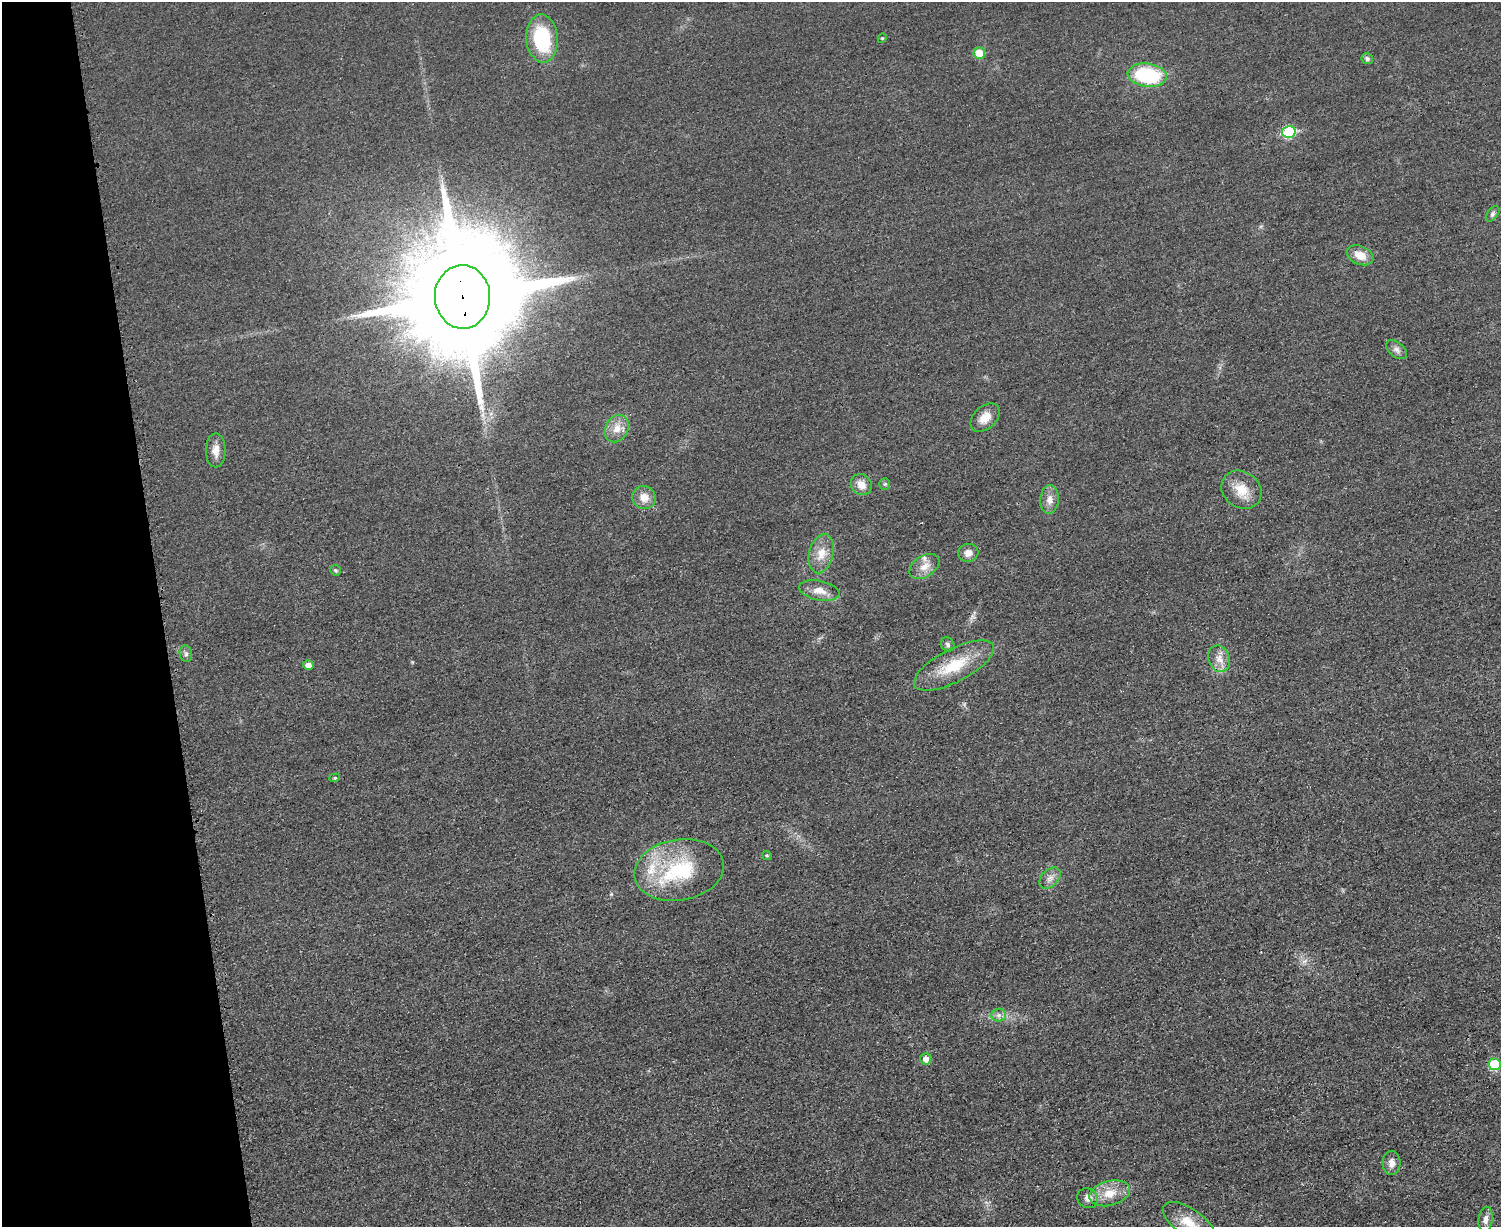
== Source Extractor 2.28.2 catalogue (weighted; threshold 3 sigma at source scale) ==
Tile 4 of 3 x 4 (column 1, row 2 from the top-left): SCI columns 152-1650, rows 2468-3692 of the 4919 x 4934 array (HDU 1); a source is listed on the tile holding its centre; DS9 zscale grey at full resolution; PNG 1503 x 1229 px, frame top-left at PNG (2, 2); each listed source drawn as its Kron ellipse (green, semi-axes under 4 px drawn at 4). Shown black and unused: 11% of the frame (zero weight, under 3 of 4 exposures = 2% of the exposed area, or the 3 px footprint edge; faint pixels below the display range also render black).
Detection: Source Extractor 2.28.2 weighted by HDU 2 'WHT'; one run over the whole footprint, this tile lists its part. Background 0.0153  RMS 0.0057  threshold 0.0258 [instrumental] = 3 sigma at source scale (4.5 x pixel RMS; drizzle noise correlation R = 1.50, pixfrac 1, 0.05/0.05 arcsec/px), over >= 5 px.
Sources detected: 43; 3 inside a brighter listed object's ellipse — not listed separately; the other 40 listed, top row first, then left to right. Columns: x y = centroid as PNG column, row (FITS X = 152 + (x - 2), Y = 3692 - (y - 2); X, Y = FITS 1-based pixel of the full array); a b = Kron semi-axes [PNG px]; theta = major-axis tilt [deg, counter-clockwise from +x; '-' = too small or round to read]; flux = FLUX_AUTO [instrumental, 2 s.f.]
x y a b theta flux
542 38 24 16 -86 41
882 38 5 4 - 0.66
979 53 6 5 - 12
1367 59 6 5 - 1.8
1147 75 20 11 -7 47
1289 132 6 6 - 38
1493 214 9 5 53 1.4
1360 255 14 9 -23 7.4
462 297 32 27 -88 25000
1397 350 12 7 -38 2.6
985 418 17 11 43 7.5
617 429 14 11 58 6.4
216 450 17 10 -90 5.3
861 484 11 10 - 5.5
885 484 5 5 - 0.98
1241 490 21 18 -36 11
644 498 12 11 - 6.4
1049 500 14 9 85 4.6
968 553 10 9 - 4.2
821 554 20 12 76 8.3
924 566 16 10 33 6.4
336 570 6 5 - 0.93
819 591 20 9 -11 6.4
948 644 7 6 - 1.6
186 654 8 6 -78 1.6
1219 659 13 10 -71 5.5
308 665 5 5 - 3
954 666 44 16 27 24
335 778 5 4 - 0.81
767 855 5 4 - 0.78
679 870 45 30 9 49
1050 878 12 8 45 3.6
999 1015 7 6 - 2.1
926 1059 5 5 - 4.2
1495 1064 6 6 - 26
1392 1163 12 9 89 4.1
1110 1193 20 12 15 11
1088 1198 11 9 -35 3.2
1486 1219 12 7 83 3.4
1189 1223 30 13 -35 14
Overlapping masked pixels (flux is a lower limit): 1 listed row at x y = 462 297
Isophote crosses this tile's border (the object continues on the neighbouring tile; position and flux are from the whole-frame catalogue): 2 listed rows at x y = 1495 1064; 1189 1223